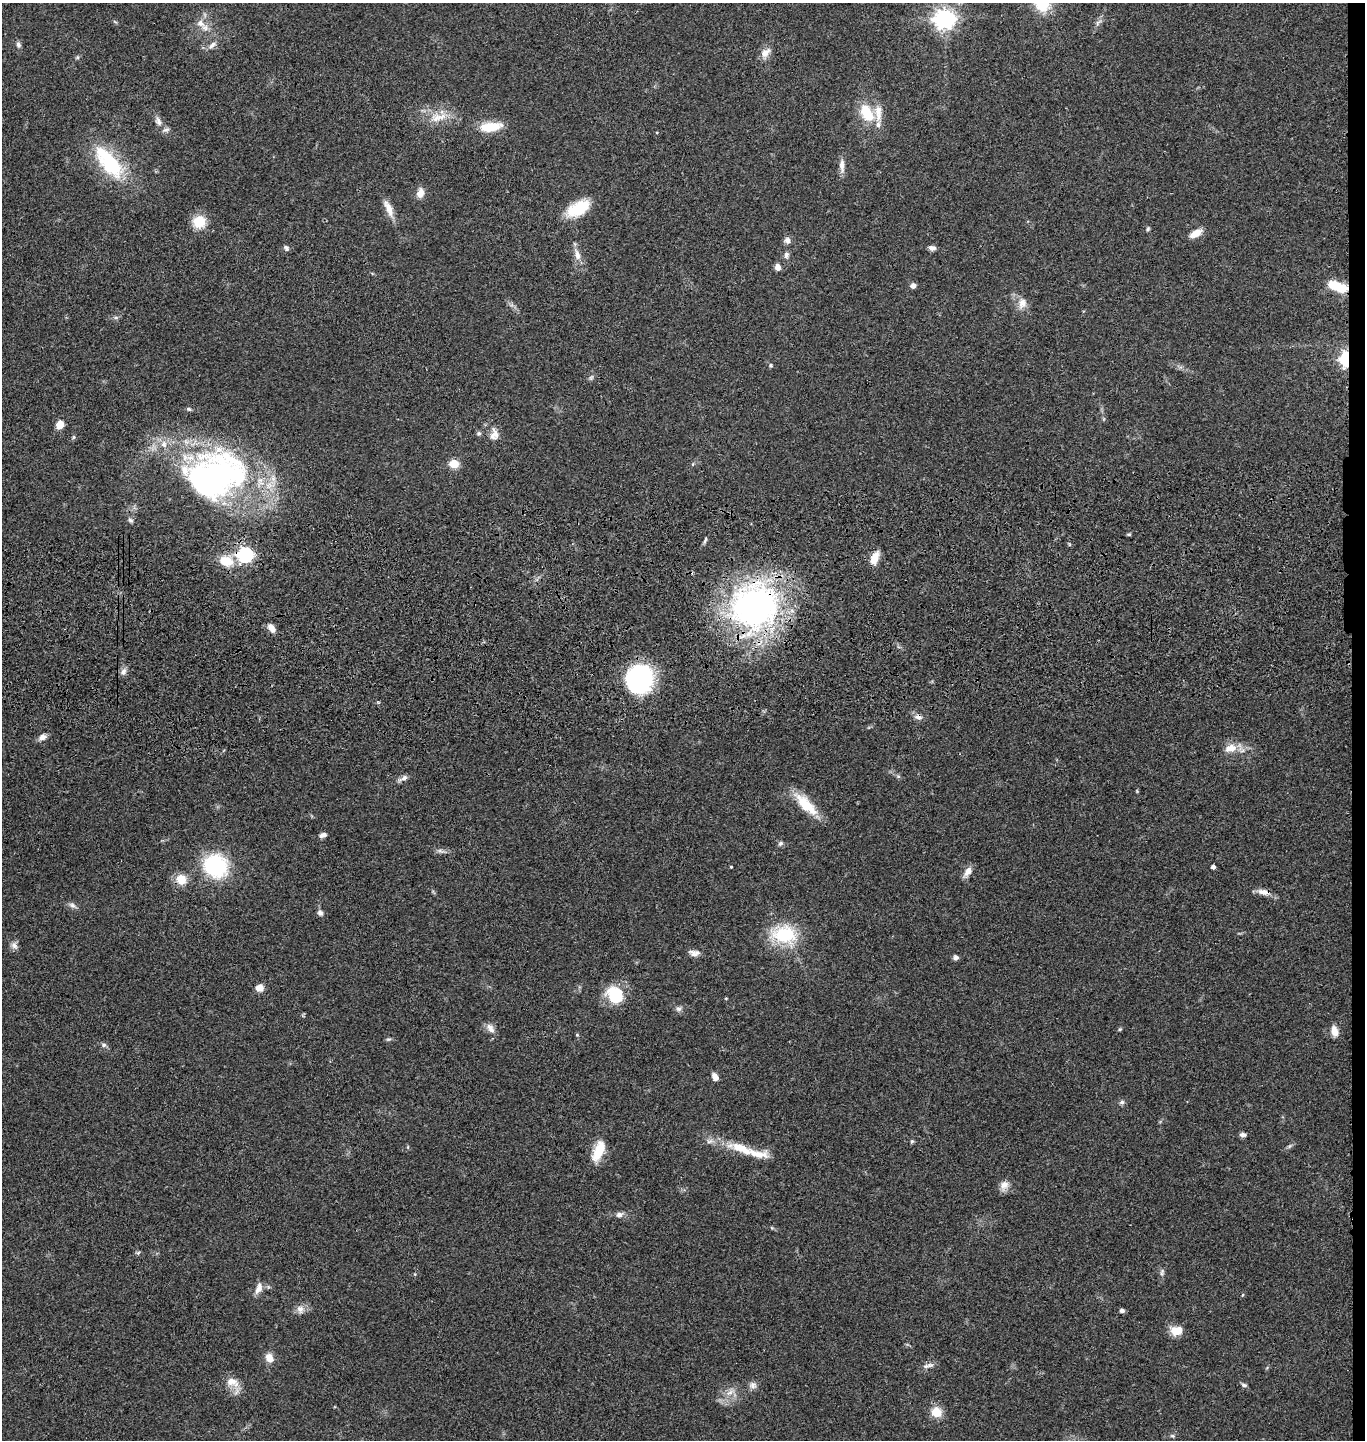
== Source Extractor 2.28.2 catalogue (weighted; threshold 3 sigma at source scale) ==
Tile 6 of 3 x 3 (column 3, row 2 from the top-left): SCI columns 2870-4232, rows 1555-2992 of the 4367 x 4546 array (HDU 1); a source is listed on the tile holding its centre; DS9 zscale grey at full resolution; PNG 1367 x 1442 px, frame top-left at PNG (2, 3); no overlay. Shown black and unused: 1% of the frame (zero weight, under 3 of 4 exposures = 6% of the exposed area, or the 3 px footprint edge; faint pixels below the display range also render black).
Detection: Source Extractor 2.28.2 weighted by HDU 2 'WHT'; one run over the whole footprint, this tile lists its part. Background 0.0643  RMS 0.0059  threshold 0.0266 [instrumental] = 3 sigma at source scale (4.5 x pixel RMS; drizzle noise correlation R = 1.50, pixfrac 1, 0.05/0.05 arcsec/px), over >= 5 px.
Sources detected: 108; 3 inside a brighter object's white glare — not listed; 5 inside a brighter listed object's ellipse — not listed separately; the other 100 listed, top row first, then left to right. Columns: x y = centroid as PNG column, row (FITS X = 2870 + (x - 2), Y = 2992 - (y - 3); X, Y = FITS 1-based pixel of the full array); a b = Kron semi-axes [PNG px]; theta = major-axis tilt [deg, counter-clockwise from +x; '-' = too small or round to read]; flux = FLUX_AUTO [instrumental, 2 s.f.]
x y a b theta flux
944 19 7 7 - 350
200 23 11 9 -37 4.6
1097 23 7 4 71 1.3
18 44 7 5 -64 1.6
212 45 12 7 41 2.7
765 53 15 10 44 4.4
867 113 20 12 -61 17
439 117 25 12 14 10
158 121 14 8 -69 3.1
491 127 23 9 8 15
111 165 35 21 -45 40
842 165 18 6 -88 3.7
420 193 11 8 78 4.7
389 208 23 8 -66 6.3
578 208 24 12 29 22
199 222 11 10 - 16
1148 229 6 4 68 0.87
1196 233 13 6 30 7.5
787 240 8 7 - 2.4
286 248 8 6 -45 1.5
932 248 7 5 -1 2.6
577 254 17 8 -76 4.6
786 255 8 6 82 1.9
778 267 7 6 - 3.3
913 286 6 5 - 2.5
1337 286 22 9 -21 14
1022 303 15 11 72 5.2
1346 359 7 5 -89 120
771 365 5 4 - 0.79
591 377 7 5 53 1.2
189 409 6 5 - 0.98
60 425 7 6 - 8.1
479 433 7 5 58 1.1
496 435 22 7 -67 3.8
73 437 6 4 88 0.76
164 444 10 8 -76 3.9
454 464 5 5 - 28
217 476 44 37 12 200
131 520 8 5 -40 1.3
1129 534 5 4 - 0.83
705 540 10 4 70 1.1
245 555 7 6 - 140
874 558 15 8 71 7.6
226 561 12 9 -13 13
755 606 61 54 26 170
271 628 11 6 -57 4
123 671 9 7 62 2.4
640 679 16 15 - 120
918 717 11 7 -11 2.6
42 737 9 7 22 3.3
1230 748 16 10 12 7.1
898 776 6 4 0 0.87
403 778 16 6 25 2.6
806 804 35 12 -46 16
323 835 8 5 19 2.5
781 843 7 5 44 1.3
441 851 12 4 -10 1.8
215 866 23 22 - 48
731 867 3 3 - 0.53
1213 867 4 4 - 2
968 871 13 7 54 4.3
181 879 12 11 - 8.1
1263 892 17 7 -10 4.3
72 905 9 6 -27 2.1
320 913 8 7 - 2
785 935 23 16 -3 37
14 945 10 8 -66 2.4
694 953 14 7 -5 3.1
955 957 7 5 -3 1.8
260 988 7 6 - 5.3
615 994 22 17 -46 19
726 998 5 3 - 0.44
678 1009 8 7 - 1.7
490 1028 15 9 -56 3.6
1120 1029 5 4 - 0.7
1334 1031 13 8 -75 4.7
577 1035 4 4 - 0.61
389 1039 7 4 0 0.95
104 1045 7 5 -1 1.4
715 1077 9 6 -62 3.4
1122 1102 6 6 - 1.4
1243 1135 8 5 -7 1.6
912 1141 5 4 - 0.85
741 1149 42 12 -20 17
599 1151 26 11 67 13
1004 1185 14 10 64 4.1
619 1215 8 6 21 2.5
1162 1272 10 4 75 1.4
259 1288 17 8 65 3.9
300 1309 11 9 -79 3.3
1122 1311 4 4 - 2
1176 1331 13 10 1 8.1
269 1358 12 10 -60 4.5
930 1365 10 6 10 2.4
232 1382 18 10 -22 7
753 1385 9 9 - 2.5
1244 1385 7 5 -19 1.3
730 1392 10 5 27 2.6
936 1412 12 11 - 9.3
1172 1436 6 5 - 0.9
Overlapping masked pixels (flux is a lower limit): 6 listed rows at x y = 1337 286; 1346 359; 245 555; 755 606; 918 717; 1263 892